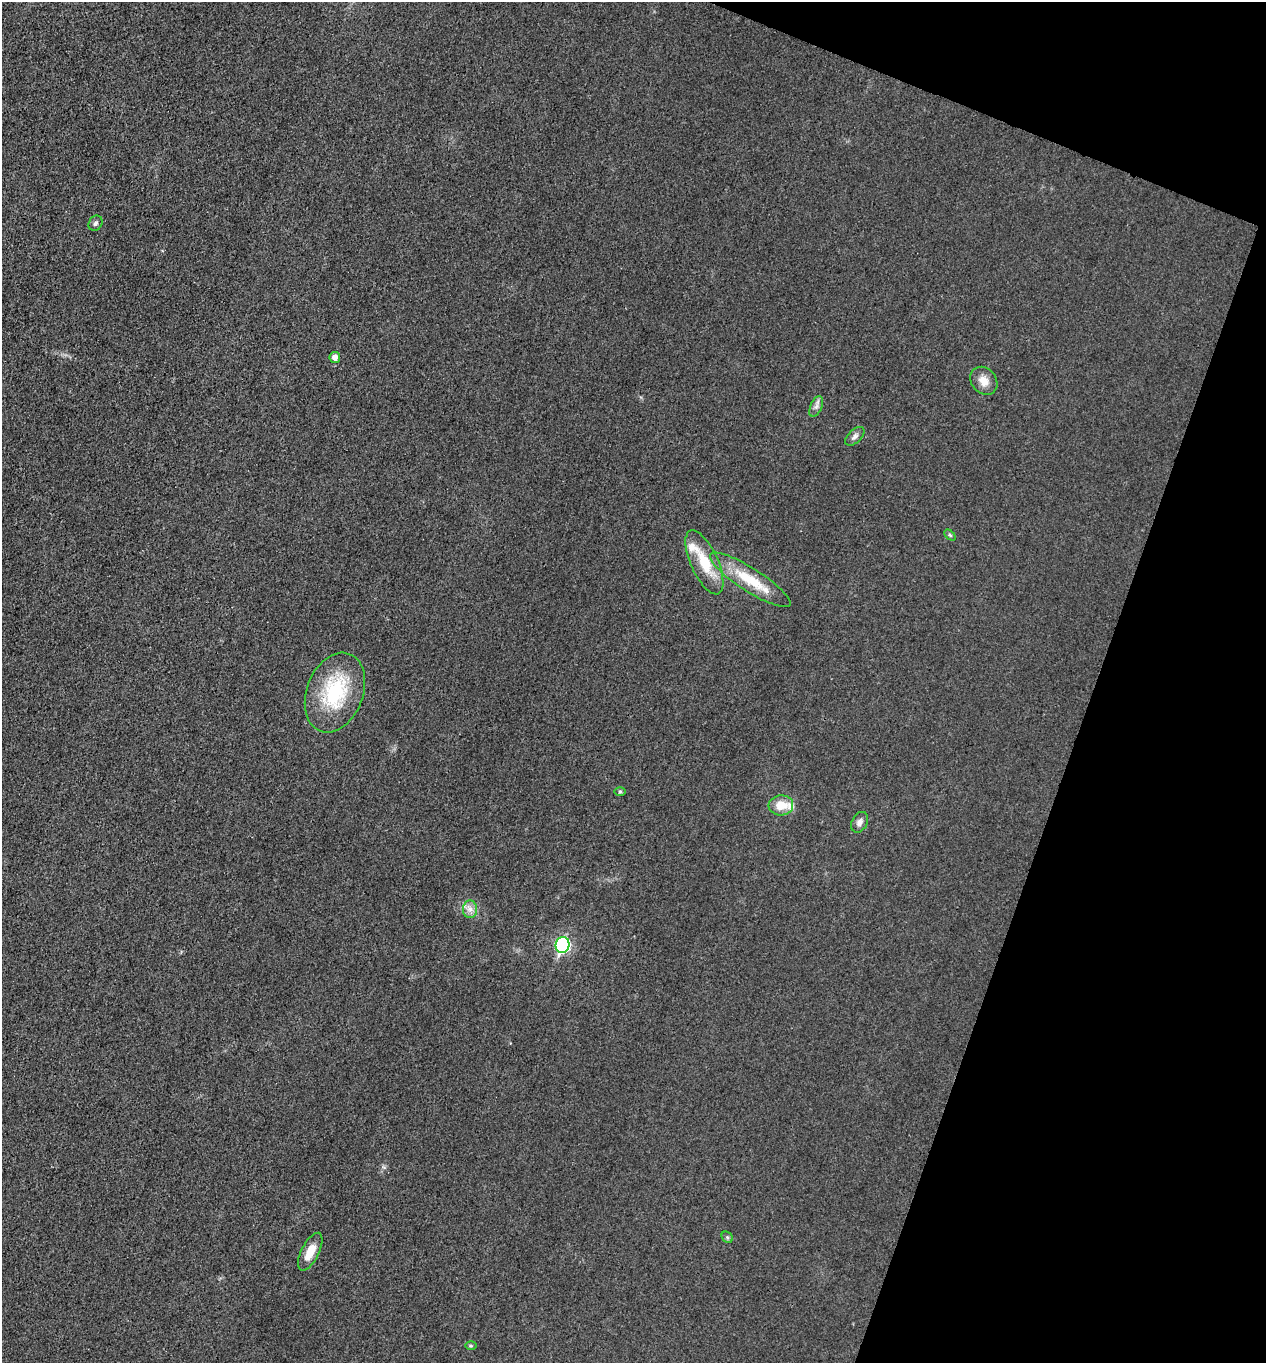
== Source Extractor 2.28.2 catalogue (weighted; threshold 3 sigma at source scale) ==
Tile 8 of 4 x 4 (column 4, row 2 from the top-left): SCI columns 4066-5329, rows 2723-4083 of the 5466 x 5451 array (HDU 1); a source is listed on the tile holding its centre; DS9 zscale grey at full resolution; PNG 1268 x 1365 px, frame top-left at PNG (2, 2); each listed source drawn as its Kron ellipse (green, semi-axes under 4 px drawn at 4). Shown black and unused: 18% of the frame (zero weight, under 3 of 4 exposures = <1% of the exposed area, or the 3 px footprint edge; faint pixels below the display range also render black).
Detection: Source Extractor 2.28.2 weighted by HDU 2 'WHT'; one run over the whole footprint, this tile lists its part. Background 0.0176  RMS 0.006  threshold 0.0269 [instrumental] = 3 sigma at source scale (4.5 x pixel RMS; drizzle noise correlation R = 1.50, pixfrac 1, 0.05/0.05 arcsec/px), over >= 5 px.
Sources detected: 20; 3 inside a brighter listed object's ellipse — not listed separately; the other 17 listed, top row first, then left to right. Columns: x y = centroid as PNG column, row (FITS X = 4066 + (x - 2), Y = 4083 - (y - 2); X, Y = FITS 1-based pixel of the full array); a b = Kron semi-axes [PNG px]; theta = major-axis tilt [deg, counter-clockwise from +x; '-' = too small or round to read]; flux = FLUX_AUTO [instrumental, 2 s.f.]
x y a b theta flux
95 223 8 6 58 1.6
335 357 5 5 - 4
984 381 15 12 -50 6.5
816 406 11 5 66 2.4
855 436 12 6 44 2.2
950 535 6 4 -44 0.97
704 562 34 13 -66 20
750 580 47 11 -33 23
335 692 41 28 69 47
620 792 6 4 0 0.74
781 805 12 10 5 10
860 822 11 7 60 2.8
470 909 9 7 90 3.4
562 945 8 7 - 92
727 1237 6 5 - 0.95
310 1252 21 9 63 8.8
471 1346 6 4 -1 0.75